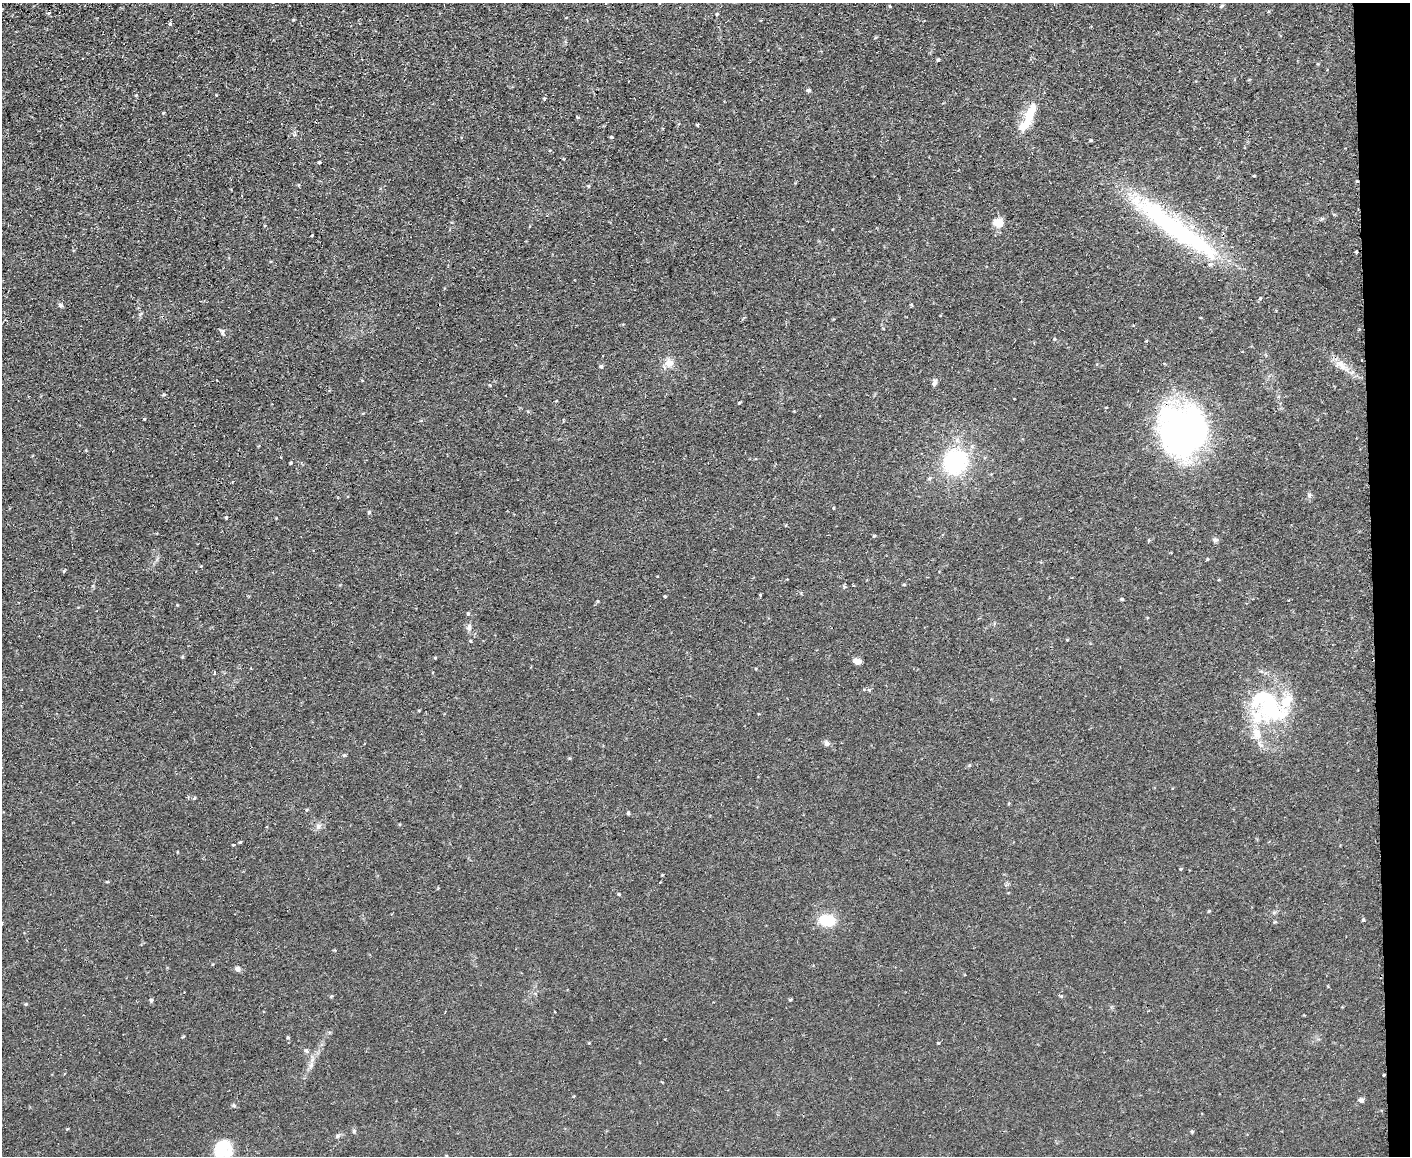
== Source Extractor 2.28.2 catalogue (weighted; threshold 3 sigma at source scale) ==
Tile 9 of 3 x 4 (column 3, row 3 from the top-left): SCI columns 2949-4356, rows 1209-2362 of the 4595 x 4724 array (HDU 1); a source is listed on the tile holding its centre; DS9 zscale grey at full resolution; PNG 1412 x 1158 px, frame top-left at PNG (2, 3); no overlay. Shown black and unused: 3% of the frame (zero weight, under 2 of 3 exposures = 3% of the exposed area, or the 3 px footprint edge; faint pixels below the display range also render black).
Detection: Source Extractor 2.28.2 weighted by HDU 2 'WHT'; one run over the whole footprint, this tile lists its part. Background 0.0291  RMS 0.0052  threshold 0.0233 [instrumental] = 3 sigma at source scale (4.5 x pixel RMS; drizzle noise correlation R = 1.50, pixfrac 1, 0.05/0.05 arcsec/px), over >= 5 px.
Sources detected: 87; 2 inside a brighter object's white glare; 1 cosmic-ray / hot-pixel residue — not listed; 3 inside a brighter listed object's ellipse — not listed separately; the other 81 listed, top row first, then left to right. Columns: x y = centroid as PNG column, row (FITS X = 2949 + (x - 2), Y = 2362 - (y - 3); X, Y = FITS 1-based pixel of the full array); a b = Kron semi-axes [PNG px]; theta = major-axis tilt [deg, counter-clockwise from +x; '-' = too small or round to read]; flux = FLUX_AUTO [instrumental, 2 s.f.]
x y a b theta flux
890 6 3 2 - 0.86
49 12 4 3 - 1.5
717 14 4 4 - 0.57
170 24 5 4 - 0.84
938 60 4 4 - 0.66
808 90 5 4 - 1.1
163 113 4 3 - 0.39
1030 115 34 11 71 13
577 117 5 4 - 0.58
697 125 4 3 - 0.52
611 137 4 3 - 0.59
319 162 4 3 - 0.49
1322 218 6 4 19 0.72
999 223 6 5 - 19
1174 227 133 21 -35 94
312 235 3 2 - 0.41
1356 252 3 2 - 0.61
61 305 7 5 -50 1
222 332 9 4 -86 1
1054 339 4 3 - 0.45
1146 341 4 2 - 0.35
1362 360 3 2 - 0.68
669 363 12 10 12 4.7
1341 365 20 10 -37 5.9
601 366 6 5 - 0.86
934 383 10 5 71 1.5
490 385 5 3 - 0.51
739 403 5 3 - 0.45
1183 431 46 44 -26 190
955 462 20 18 55 62
290 463 3 3 - 0.48
1309 495 8 6 88 1.2
833 508 4 3 - 0.35
369 512 5 4 - 0.66
226 517 4 3 - 0.46
874 536 4 4 - 0.51
1149 540 4 4 - 0.56
1215 540 7 6 - 1.2
1207 559 4 3 - 0.51
64 571 5 3 - 0.47
904 585 4 3 - 0.44
760 595 3 2 - 0.53
665 596 3 3 - 0.5
1122 599 5 4 - 0.59
468 613 5 4 - 0.58
469 627 10 6 68 1.7
1067 640 5 3 - 0.36
470 641 4 4 - 0.52
182 657 5 3 - 0.49
435 658 4 3 - 0.46
857 661 9 6 -16 2.5
214 672 3 3 - 1.9
1271 708 51 40 21 54
827 743 8 6 -59 1.7
969 766 6 4 20 0.59
194 798 5 4 - 0.57
628 813 4 4 - 0.7
319 826 8 7 - 2
240 842 5 4 - 0.51
1181 869 5 3 - 0.43
108 882 5 3 - 0.45
660 882 3 3 - 0.83
619 894 5 4 - 0.55
827 920 20 14 -3 13
1363 920 5 4 - 0.66
237 969 7 6 - 1.5
151 1000 5 4 - 0.89
26 1004 5 4 - 0.59
555 1012 3 3 - 0.68
288 1037 5 3 - 0.49
938 1043 4 3 - 0.42
306 1051 7 5 -23 1
311 1065 7 6 - 1.5
1384 1074 3 3 - 1.4
1361 1100 6 5 - 1.8
234 1105 6 5 - 0.73
67 1129 5 3 - 0.37
354 1131 6 5 - 0.89
1192 1132 5 4 - 0.6
337 1136 7 4 46 0.86
220 1150 21 13 52 16
Overlapping masked pixels (flux is a lower limit): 5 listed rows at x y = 1174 227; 1356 252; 1362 360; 1183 431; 1384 1074
Isophote crosses this tile's border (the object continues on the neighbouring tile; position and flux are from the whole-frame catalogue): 1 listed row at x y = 220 1150
Unlisted compact peaks at least as high as the median listed source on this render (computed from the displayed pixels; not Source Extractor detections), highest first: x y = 144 419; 293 20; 544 99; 1209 911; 790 1000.